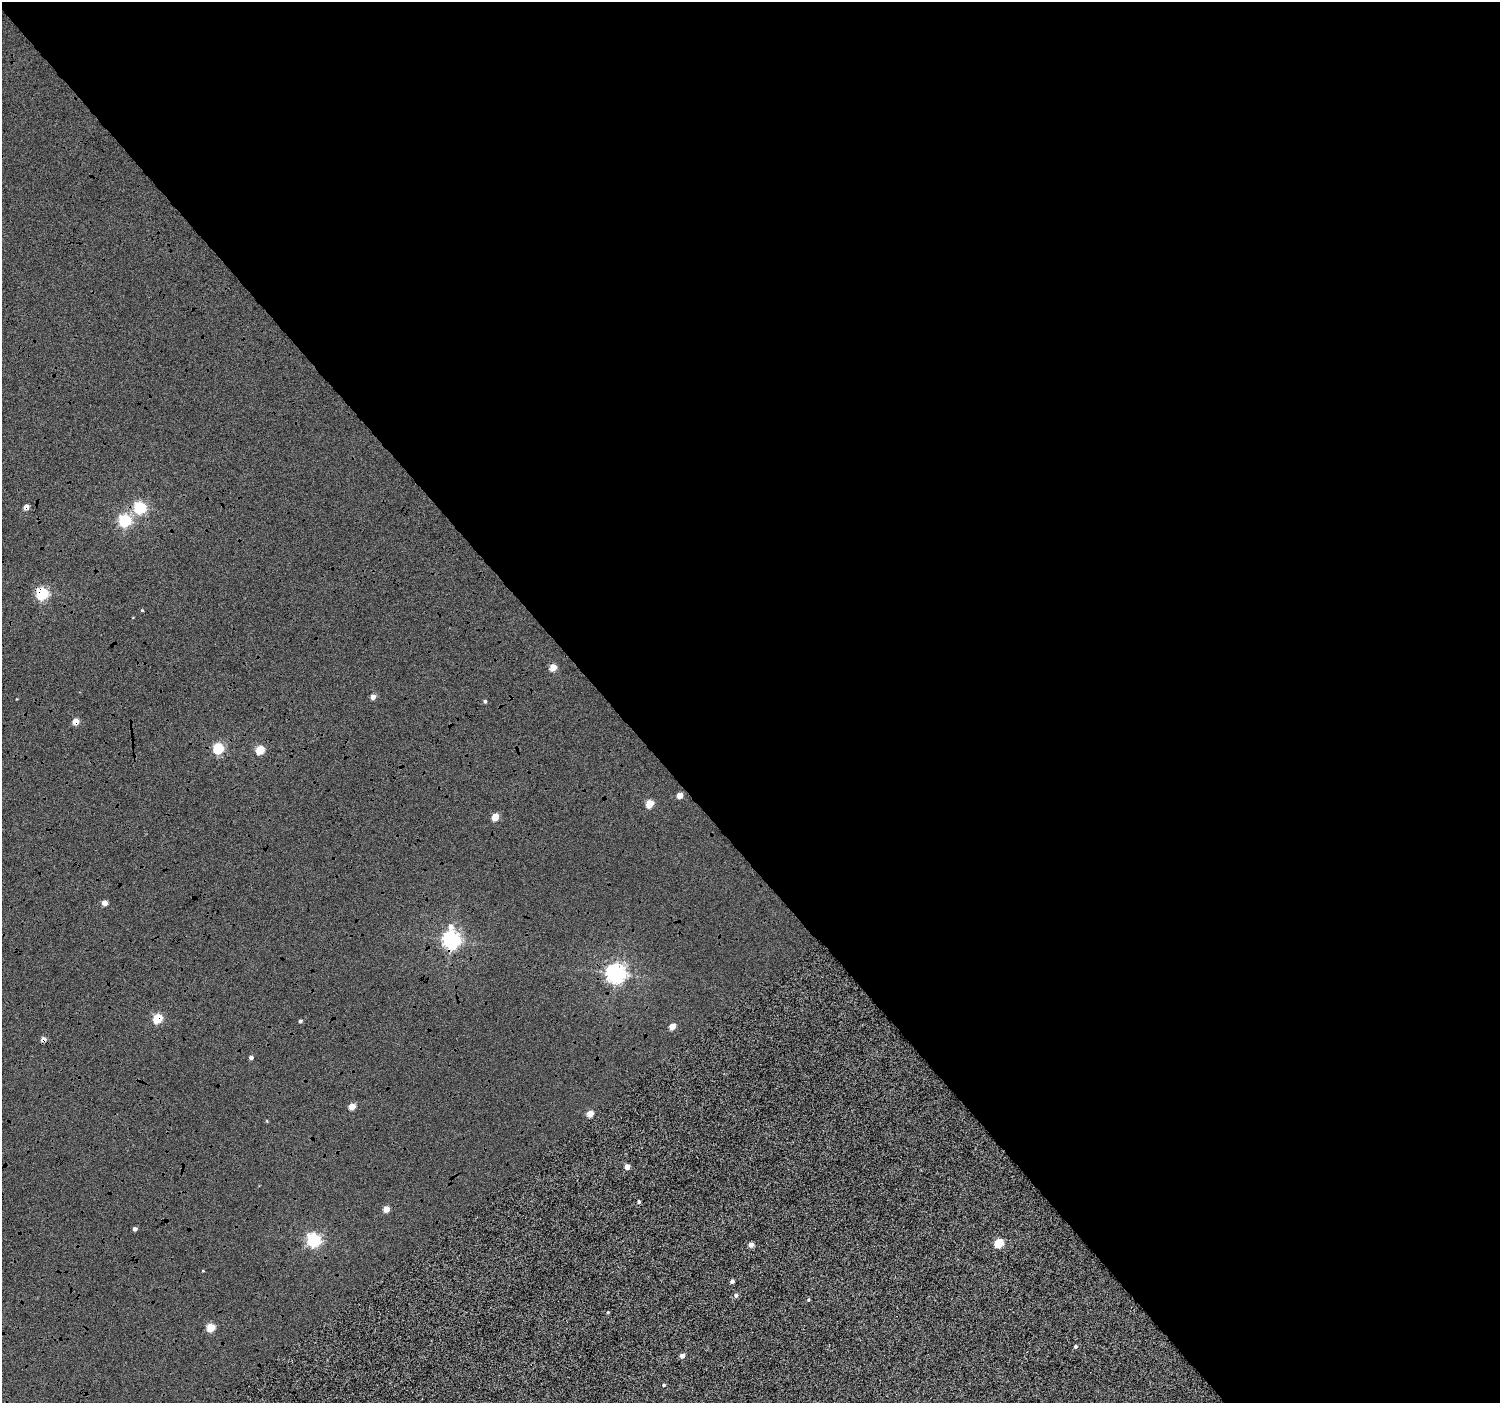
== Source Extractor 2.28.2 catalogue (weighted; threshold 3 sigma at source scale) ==
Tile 8 of 4 x 4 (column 4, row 2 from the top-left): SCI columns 4506-6003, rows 3012-4412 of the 6003 x 5959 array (HDU 1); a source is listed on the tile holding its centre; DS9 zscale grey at full resolution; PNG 1502 x 1405 px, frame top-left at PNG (2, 2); no overlay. Shown black and unused: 60% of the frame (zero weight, under 4 of 12 exposures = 2% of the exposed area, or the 3 px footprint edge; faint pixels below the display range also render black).
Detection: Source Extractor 2.28.2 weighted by HDU 2 'WHT'; one run over the whole footprint, this tile lists its part. Background -0.0512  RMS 0.021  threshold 0.086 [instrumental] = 3 sigma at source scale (4.09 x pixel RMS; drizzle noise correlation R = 1.36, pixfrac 0.8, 0.0396/0.0396 arcsec/px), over >= 5 px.
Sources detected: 41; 2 cosmic-ray / hot-pixel residue — not listed; the other 39 listed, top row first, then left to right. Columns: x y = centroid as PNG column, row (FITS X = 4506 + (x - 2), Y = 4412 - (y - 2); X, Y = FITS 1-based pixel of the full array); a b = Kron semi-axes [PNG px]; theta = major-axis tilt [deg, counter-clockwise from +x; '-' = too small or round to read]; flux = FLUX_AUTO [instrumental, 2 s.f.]
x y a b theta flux
140 508 6 6 - 250
125 521 6 6 - 270
42 594 6 6 - 280
142 610 4 3 - 2.1
553 667 5 5 - 35
373 697 4 4 - 14
485 701 4 3 - 3.4
76 721 5 4 - 27
218 749 5 5 - 170
260 750 5 5 - 78
680 795 4 4 - 21
649 804 5 5 - 51
495 817 5 5 - 42
104 903 4 4 - 16
451 940 8 7 - 830
616 973 7 7 - 1000
158 1018 5 5 - 110
300 1021 4 4 - 4.1
672 1026 5 4 - 30
251 1057 4 4 - 6.5
352 1106 5 4 - 32
590 1114 5 4 - 31
267 1121 5 3 - 1.6
627 1167 4 4 - 19
639 1202 5 4 - 3.2
386 1209 4 4 - 26
135 1229 4 4 - 6.4
313 1240 6 6 - 400
999 1243 5 5 - 90
751 1245 4 4 - 12
203 1271 4 3 - 1.5
732 1281 4 4 - 6.2
736 1295 5 5 - 6
808 1299 4 4 - 2.7
608 1312 4 3 - 2.2
211 1327 5 5 - 66
1076 1346 5 4 - 3.6
682 1356 4 4 - 11
664 1385 4 3 - 2.6
Overlapping masked pixels (flux is a lower limit): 4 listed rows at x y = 42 594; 76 721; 451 940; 158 1018